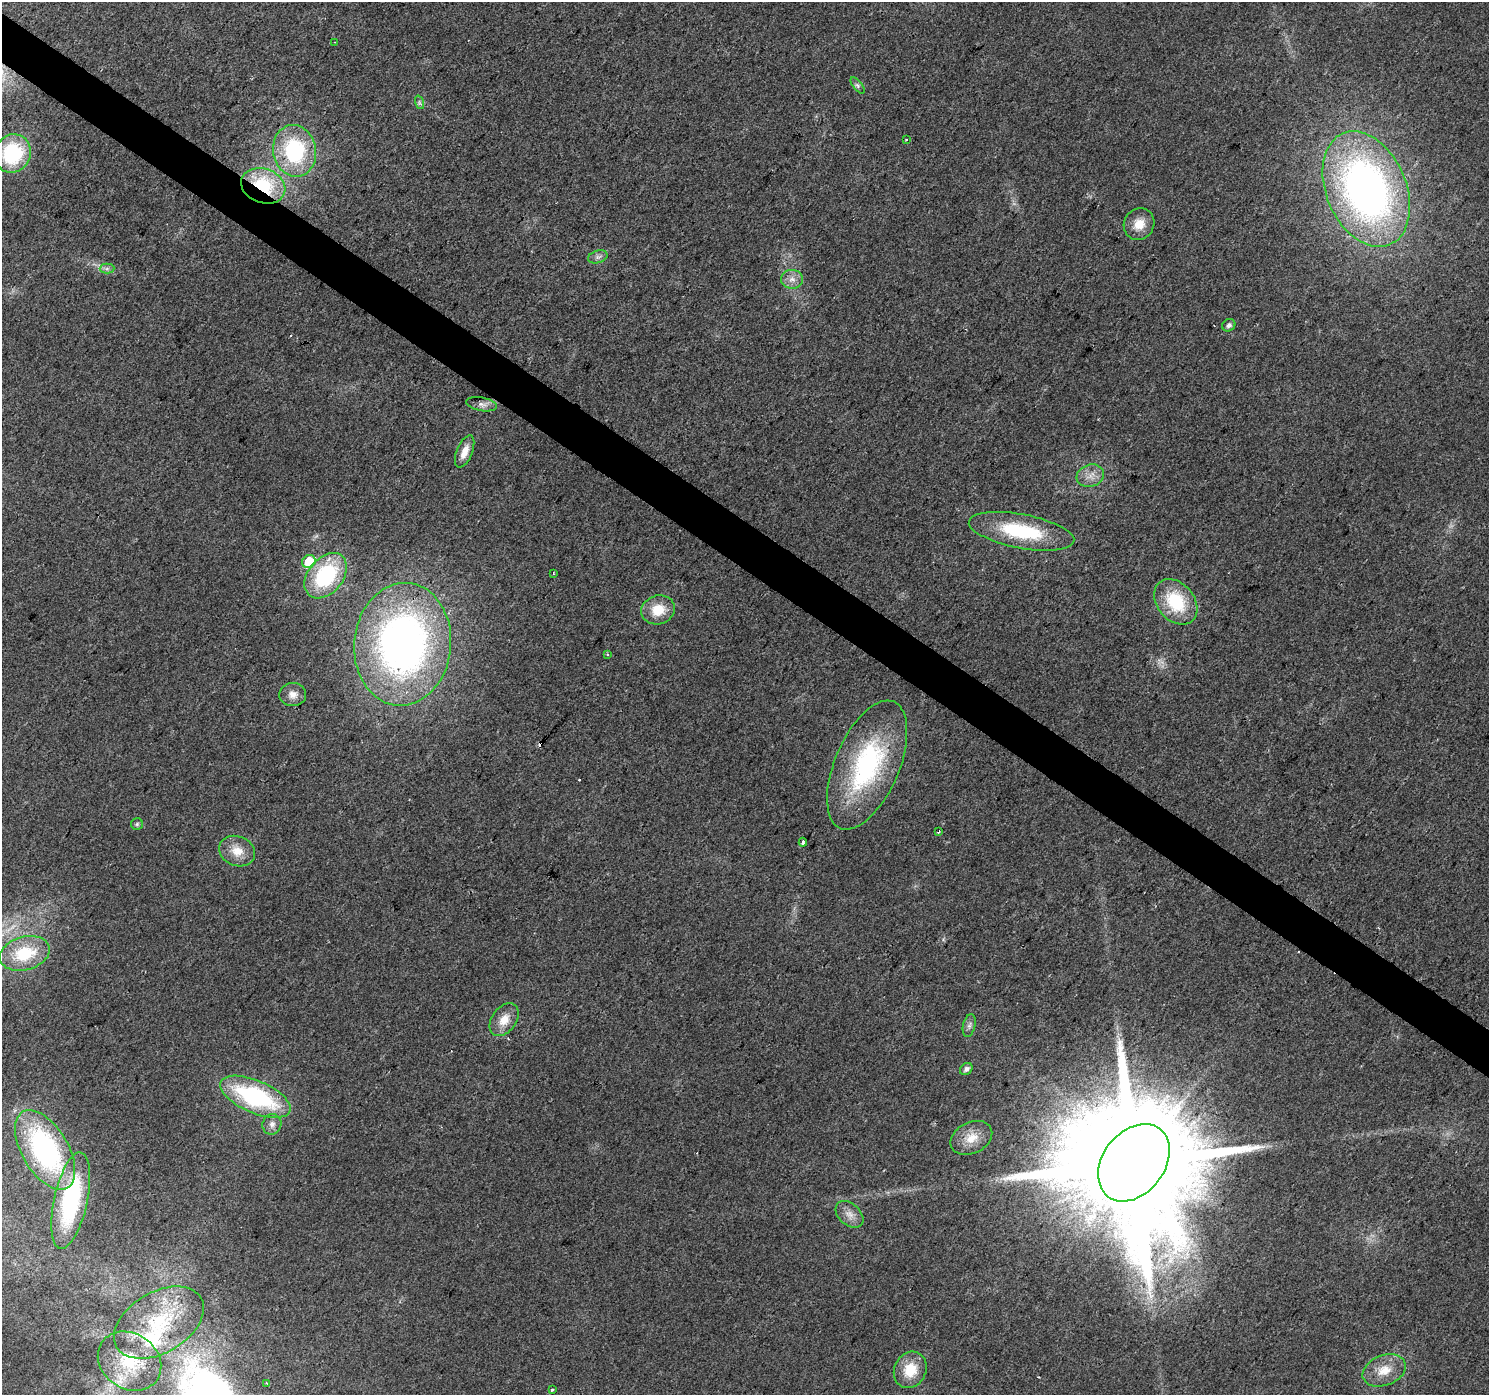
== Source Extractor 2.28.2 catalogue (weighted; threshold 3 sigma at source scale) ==
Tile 11 of 4 x 4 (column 3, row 3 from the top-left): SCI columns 2982-4468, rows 1642-3034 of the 5956 x 6001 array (HDU 1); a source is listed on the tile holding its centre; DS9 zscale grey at full resolution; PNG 1491 x 1397 px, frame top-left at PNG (2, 2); each listed source drawn as its Kron ellipse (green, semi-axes under 4 px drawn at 4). Shown black and unused: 3% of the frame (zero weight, under 2 of 3 exposures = <1% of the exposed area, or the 3 px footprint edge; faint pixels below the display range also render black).
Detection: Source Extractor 2.28.2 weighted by HDU 2 'WHT'; one run over the whole footprint, this tile lists its part. Background 0.0239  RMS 0.0061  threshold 0.0275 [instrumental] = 3 sigma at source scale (4.5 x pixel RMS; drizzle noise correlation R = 1.50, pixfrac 1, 0.0396/0.0396 arcsec/px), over >= 5 px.
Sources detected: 52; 3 cosmic-ray / hot-pixel residue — neither listed nor drawn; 2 inside a brighter listed object's ellipse — not listed separately; the other 47 listed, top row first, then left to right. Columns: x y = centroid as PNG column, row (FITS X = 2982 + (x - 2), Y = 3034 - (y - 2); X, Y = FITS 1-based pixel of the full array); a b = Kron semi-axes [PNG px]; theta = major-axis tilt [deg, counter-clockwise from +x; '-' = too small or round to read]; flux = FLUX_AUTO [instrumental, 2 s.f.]
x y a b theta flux
335 42 3 2 - 0.45
857 85 10 4 -52 1.7
419 102 7 4 -72 1.3
906 140 3 2 - 0.51
295 151 26 21 -78 58
12 153 19 18 - 48
263 186 22 17 -19 41
1366 189 60 40 -67 310
1139 224 16 15 - 9.2
598 257 10 6 17 2.2
107 269 7 5 1 1.6
792 279 11 9 -1 4.4
1229 325 7 6 - 2.1
482 404 15 6 -11 3.3
465 452 17 7 68 6.6
1090 476 14 11 17 6
1022 531 53 17 -11 46
309 561 7 6 - 20
553 573 4 2 - 0.54
326 576 25 17 51 55
1176 602 25 18 -50 32
658 610 17 14 17 14
403 644 61 48 84 300
607 654 3 3 - 2.3
293 695 13 11 -2 5.1
867 765 69 32 67 96
137 824 6 6 - 1.2
939 831 4 2 - 0.78
803 842 4 3 - 1.3
237 851 18 14 -22 10
25 953 26 16 15 28
504 1020 18 12 54 9.2
969 1026 11 6 77 2.3
966 1069 7 5 39 2.7
255 1097 38 16 -23 84
272 1124 10 9 - 3.8
971 1138 22 15 26 11
45 1150 44 23 -60 120
1134 1163 43 31 52 33000
71 1201 49 16 78 73
849 1214 16 10 -42 5.7
159 1323 49 30 31 51
129 1361 33 28 -34 33
910 1370 19 16 63 16
1384 1370 22 15 21 12
267 1384 3 3 - 1.1
552 1390 3 3 - 1.6
Overlapping masked pixels (flux is a lower limit): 2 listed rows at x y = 263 186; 403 644